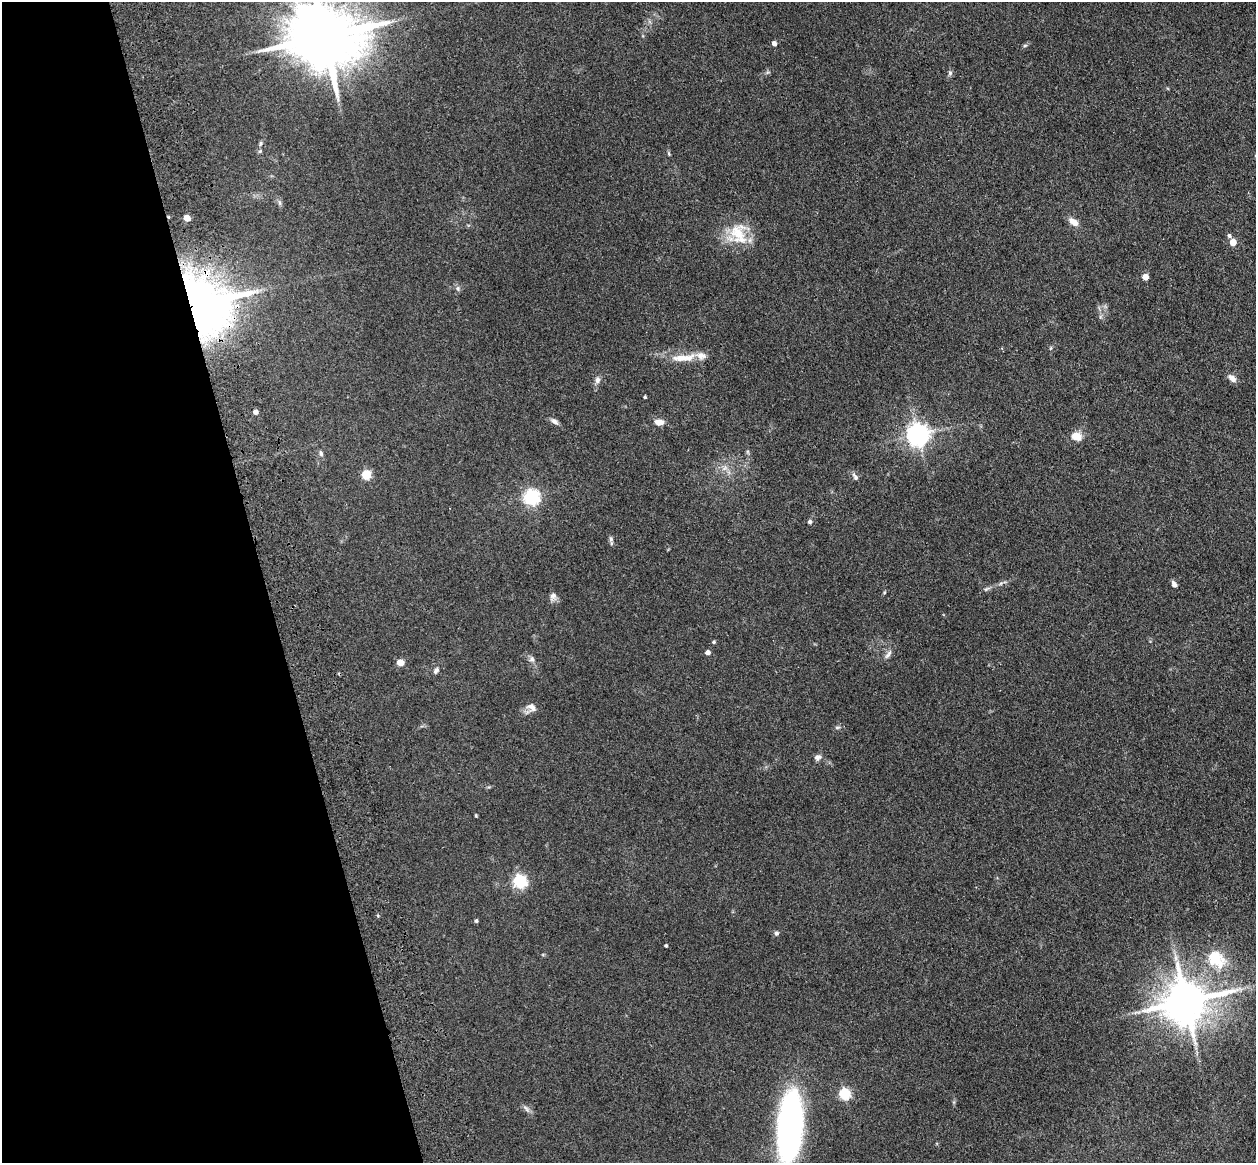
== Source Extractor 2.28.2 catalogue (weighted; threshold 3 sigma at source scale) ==
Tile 5 of 4 x 4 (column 1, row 2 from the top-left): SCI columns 115-1368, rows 2605-3765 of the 5242 x 5094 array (HDU 1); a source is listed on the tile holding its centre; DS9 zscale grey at full resolution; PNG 1258 x 1165 px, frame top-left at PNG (2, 2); no overlay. Shown black and unused: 21% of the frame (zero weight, under 3 of 4 exposures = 6% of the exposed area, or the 3 px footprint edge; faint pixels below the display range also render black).
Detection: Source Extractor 2.28.2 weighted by HDU 2 'WHT'; one run over the whole footprint, this tile lists its part. Background 0.0963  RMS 0.0067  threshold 0.0302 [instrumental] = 3 sigma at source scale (4.5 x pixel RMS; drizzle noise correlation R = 1.50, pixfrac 1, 0.05/0.05 arcsec/px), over >= 5 px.
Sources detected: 58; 3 inside a brighter object's white glare — not listed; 1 inside a brighter listed object's ellipse — not listed separately; the other 54 listed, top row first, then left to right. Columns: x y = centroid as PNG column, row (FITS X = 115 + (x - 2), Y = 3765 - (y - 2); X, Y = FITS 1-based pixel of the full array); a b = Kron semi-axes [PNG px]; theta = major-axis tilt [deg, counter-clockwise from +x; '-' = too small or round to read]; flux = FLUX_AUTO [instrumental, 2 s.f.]
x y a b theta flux
324 37 20 16 -1 6700
774 43 5 4 - 2.7
1025 45 6 4 19 0.89
950 72 7 5 -70 1.4
260 143 7 4 72 1.1
669 154 6 4 -72 0.78
280 203 7 4 -89 1.2
187 218 5 4 - 11
1074 222 13 7 -36 5
738 234 32 23 -75 22
1229 236 5 5 - 1.5
1233 242 5 5 - 9.1
1145 277 5 4 - 7
458 288 7 5 -71 1.5
212 309 46 30 -83 320
683 358 36 9 5 12
1232 378 10 7 -38 3.6
597 380 9 7 85 2.6
645 397 3 3 - 0.87
255 412 4 4 - 3.3
554 421 11 6 -41 2.5
659 422 10 6 -3 4.9
918 435 7 7 - 520
1077 436 12 10 -20 7.2
321 453 9 5 -73 1.5
725 468 7 5 45 2
366 475 5 5 - 36
855 477 11 5 -58 2
532 497 6 6 - 180
810 522 4 4 - 1.6
611 539 7 5 -70 1.4
1174 584 8 6 -57 2.1
986 589 9 4 35 1.4
884 592 5 4 - 0.74
553 596 9 8 - 2.8
714 642 4 4 - 0.92
708 652 5 4 - 2.9
888 654 14 5 52 2.5
532 659 9 7 -73 2.2
400 663 5 5 - 11
436 670 8 6 62 1.8
532 707 12 8 -31 3.9
837 727 8 4 8 1.2
817 757 9 8 - 2.4
476 816 4 3 - 0.66
520 882 6 6 - 120
476 921 4 4 - 1.2
776 933 6 5 - 1.5
666 946 3 3 - 0.97
1216 959 30 21 -40 24
1186 1001 13 11 17 2700
844 1094 5 5 - 68
526 1108 14 3 -43 1.8
790 1127 74 25 86 170
Overlapping masked pixels (flux is a lower limit): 1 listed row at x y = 212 309
Isophote crosses this tile's border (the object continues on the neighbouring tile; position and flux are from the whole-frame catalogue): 2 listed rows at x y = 324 37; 790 1127